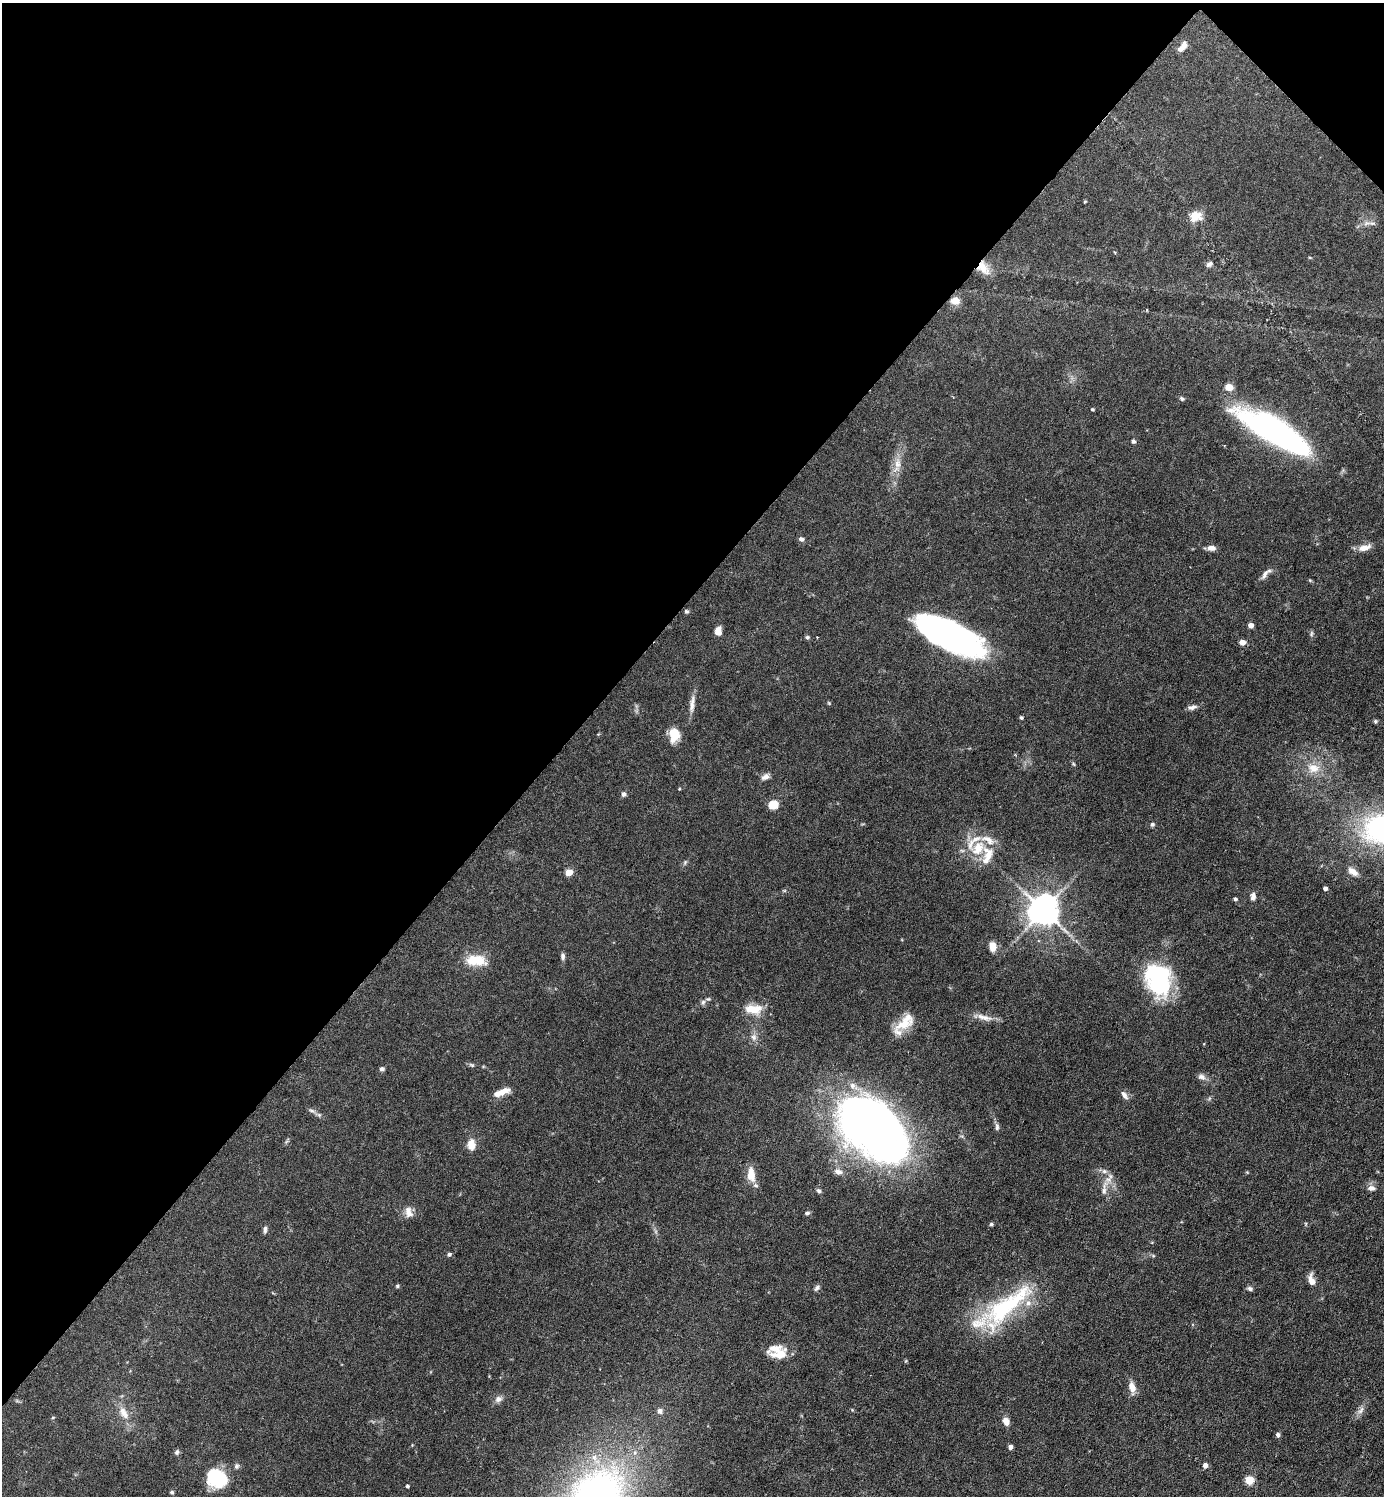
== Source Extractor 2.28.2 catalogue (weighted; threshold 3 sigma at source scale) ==
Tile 2 of 4 x 4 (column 2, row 1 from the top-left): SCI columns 1680-3061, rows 4485-5978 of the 5979 x 5978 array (HDU 1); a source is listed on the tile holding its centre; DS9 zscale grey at full resolution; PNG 1386 x 1498 px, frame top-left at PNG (2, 3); no overlay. Shown black and unused: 42% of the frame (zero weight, under 3 of 6 exposures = <1% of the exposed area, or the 3 px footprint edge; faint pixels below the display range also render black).
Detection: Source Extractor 2.28.2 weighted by HDU 2 'WHT'; one run over the whole footprint, this tile lists its part. Background 0.0628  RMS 0.0046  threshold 0.0189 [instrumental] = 3 sigma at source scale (4.09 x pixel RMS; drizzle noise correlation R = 1.36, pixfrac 0.8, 0.05/0.05 arcsec/px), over >= 5 px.
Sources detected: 107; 3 inside a brighter object's white glare — not listed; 8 inside a brighter listed object's ellipse — not listed separately; the other 96 listed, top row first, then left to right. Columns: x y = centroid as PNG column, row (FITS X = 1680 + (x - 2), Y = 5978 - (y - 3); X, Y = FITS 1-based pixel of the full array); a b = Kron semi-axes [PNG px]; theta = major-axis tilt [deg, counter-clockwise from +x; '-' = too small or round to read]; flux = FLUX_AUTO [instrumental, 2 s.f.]
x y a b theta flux
1182 47 15 7 50 3
1085 201 4 4 - 0.43
1196 216 16 12 4 5.4
1372 223 12 4 -3 1.5
1209 264 8 6 33 1.4
983 268 19 12 -52 6.1
955 301 10 8 2 4.1
1229 387 5 4 - 8.6
1182 399 6 5 - 0.76
1093 409 4 3 - 0.52
1288 439 81 19 -25 100
1133 441 5 5 - 0.85
898 464 16 9 89 4.4
801 539 6 5 - 1.3
1211 548 10 6 -9 2.3
1364 548 17 8 15 3.8
1265 574 16 6 59 2.2
686 611 6 5 - 0.74
1251 625 4 4 - 3.1
718 631 9 7 89 3.1
1311 634 8 5 84 0.84
807 637 6 5 - 0.78
958 637 75 20 -30 110
1242 642 5 4 - 4.1
829 703 5 4 - 0.42
692 704 25 6 83 3.4
1192 707 13 6 9 1.7
1021 718 4 4 - 0.65
1375 721 6 5 - 0.61
674 735 16 11 84 7.5
1074 764 6 3 -69 0.54
1313 768 18 13 -18 7
765 777 11 7 30 1.9
679 789 4 3 - 0.35
624 794 6 6 - 1.3
773 805 5 5 - 20
1152 824 6 6 - 0.82
978 848 24 18 53 13
685 863 8 4 71 0.74
569 872 5 5 - 8
1353 872 14 8 -35 3.3
1325 888 4 4 - 1.5
1253 897 9 6 85 1.9
1235 899 4 4 - 0.82
1043 910 9 8 - 800
992 946 9 6 -80 5.3
563 956 8 5 -85 1.2
476 960 26 13 -3 10
1158 979 35 26 -70 48
703 1002 7 6 - 1.2
753 1009 24 12 1 7.8
985 1018 20 8 -13 3.9
905 1022 30 14 42 9.9
754 1037 10 8 -79 2.2
472 1065 9 4 -27 0.83
382 1069 6 5 - 0.97
1202 1077 11 8 -9 1.9
502 1092 21 7 21 5
1124 1095 12 6 -55 2
312 1111 10 5 -23 1.3
997 1127 11 5 -88 1.3
872 1128 71 41 -42 290
471 1144 12 9 -89 4.8
838 1172 11 7 -20 2.5
751 1174 20 10 -84 6.2
1104 1188 28 6 81 3.9
1371 1188 10 7 -2 2.1
819 1191 6 5 - 1.1
408 1212 15 9 -75 3.2
807 1213 6 4 10 0.93
991 1224 4 4 - 0.73
265 1229 10 5 88 1.2
449 1254 5 4 - 1
1153 1256 6 4 -2 0.55
1311 1280 13 7 -74 3.5
397 1286 5 4 - 0.65
817 1288 9 5 51 1.1
1250 1288 7 6 - 1.1
1006 1306 84 24 42 46
780 1354 19 9 9 7.7
1132 1387 12 7 -73 4.3
498 1399 10 8 19 1.9
1361 1410 13 6 58 2.2
660 1411 7 6 - 1.7
124 1413 21 10 -57 5.7
53 1417 5 3 - 0.4
1006 1421 8 6 -60 3.8
1278 1435 4 4 - 1.4
1010 1447 4 4 - 2
177 1452 8 5 62 1
1205 1465 4 4 - 2.6
236 1466 7 6 - 1.1
217 1478 19 16 -18 29
1249 1480 5 5 - 18
407 1486 3 3 - 0.81
172 1492 5 4 - 0.72
Overlapping masked pixels (flux is a lower limit): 2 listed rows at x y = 983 268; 955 301